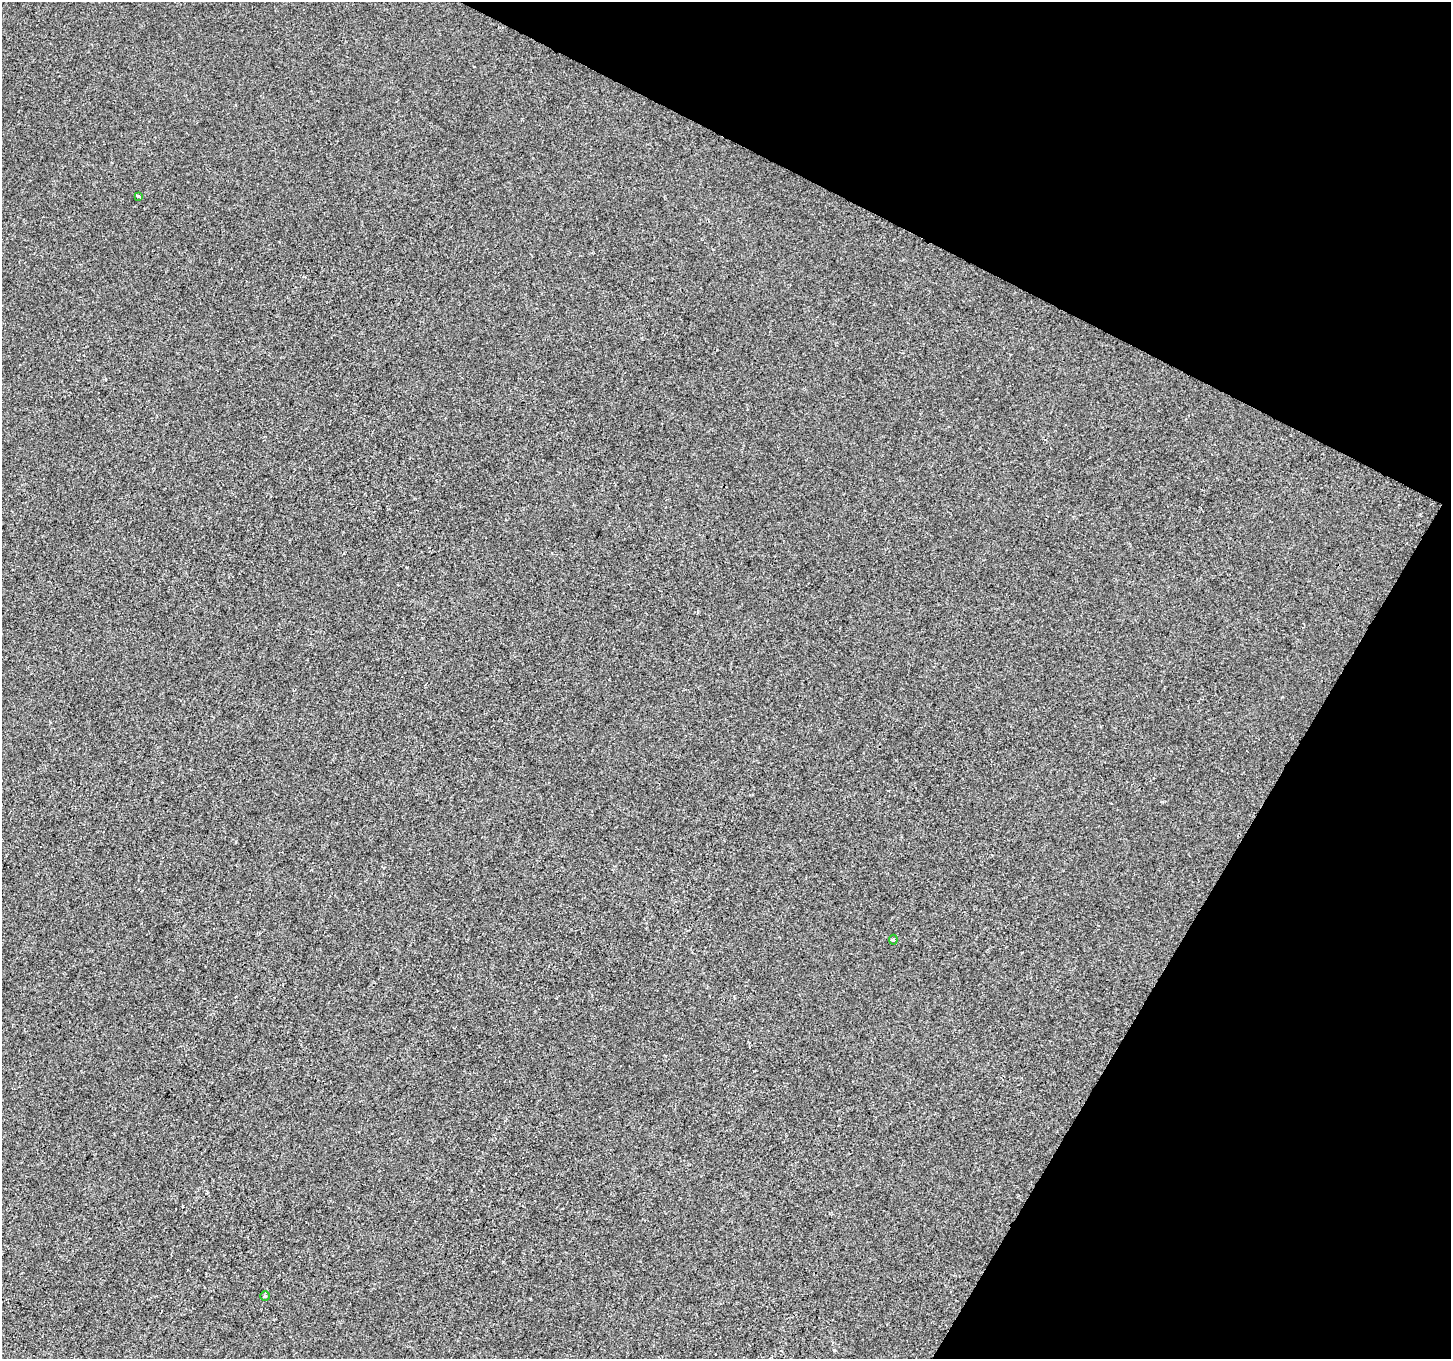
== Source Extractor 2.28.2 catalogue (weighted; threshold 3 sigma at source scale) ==
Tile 8 of 4 x 4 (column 4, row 2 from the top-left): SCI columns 4347-5795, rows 2913-4269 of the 5801 x 5890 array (HDU 1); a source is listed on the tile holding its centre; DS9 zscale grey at full resolution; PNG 1453 x 1361 px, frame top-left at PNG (2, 2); each listed source drawn as its Kron ellipse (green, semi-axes under 4 px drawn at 4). Shown black and unused: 24% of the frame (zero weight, under 2 of 3 exposures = <1% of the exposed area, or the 3 px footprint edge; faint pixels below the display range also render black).
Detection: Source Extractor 2.28.2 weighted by HDU 2 'WHT'; one run over the whole footprint, this tile lists its part. Background 5.86e-04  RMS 0.0042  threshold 0.0187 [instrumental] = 3 sigma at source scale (4.5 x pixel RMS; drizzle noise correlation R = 1.50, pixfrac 1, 0.0396/0.0396 arcsec/px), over >= 5 px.
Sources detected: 3; all 3 listed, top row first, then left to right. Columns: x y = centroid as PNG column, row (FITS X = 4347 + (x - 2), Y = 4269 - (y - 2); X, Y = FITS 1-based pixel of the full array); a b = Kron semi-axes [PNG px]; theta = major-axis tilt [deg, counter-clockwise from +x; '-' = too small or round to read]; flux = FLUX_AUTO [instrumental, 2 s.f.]
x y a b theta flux
139 196 4 3 - 0.84
893 940 5 3 - 0.58
265 1296 5 4 - 0.58